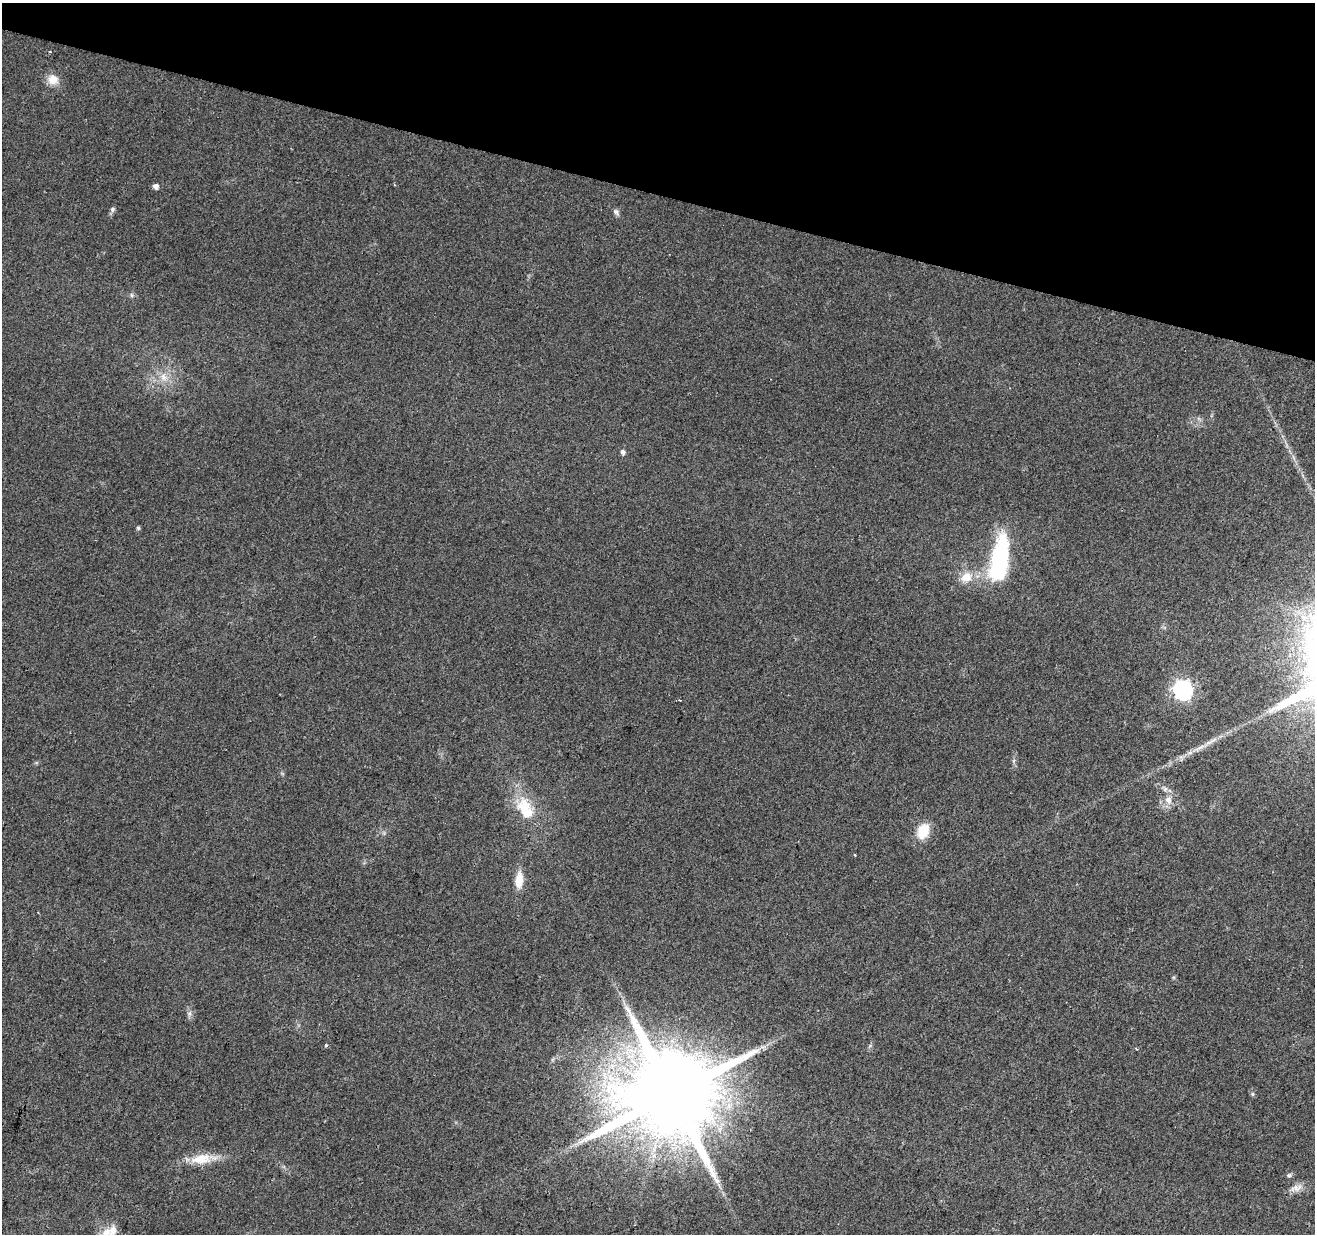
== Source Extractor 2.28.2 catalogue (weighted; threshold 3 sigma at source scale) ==
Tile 2 of 4 x 4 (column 2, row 1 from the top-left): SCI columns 1316-2628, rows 3976-5207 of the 5253 x 5423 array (HDU 1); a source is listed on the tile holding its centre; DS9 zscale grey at full resolution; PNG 1317 x 1236 px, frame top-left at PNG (2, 3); no overlay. Shown black and unused: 16% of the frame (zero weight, under 2 of 3 exposures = <1% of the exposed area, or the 3 px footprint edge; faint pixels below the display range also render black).
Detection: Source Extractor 2.28.2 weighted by HDU 2 'WHT'; one run over the whole footprint, this tile lists its part. Background 0.0431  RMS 0.0057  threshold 0.0255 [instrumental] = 3 sigma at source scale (4.5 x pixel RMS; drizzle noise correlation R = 1.50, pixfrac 1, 0.0396/0.0396 arcsec/px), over >= 5 px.
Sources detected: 31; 2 inside a brighter listed object's ellipse — not listed separately; the other 29 listed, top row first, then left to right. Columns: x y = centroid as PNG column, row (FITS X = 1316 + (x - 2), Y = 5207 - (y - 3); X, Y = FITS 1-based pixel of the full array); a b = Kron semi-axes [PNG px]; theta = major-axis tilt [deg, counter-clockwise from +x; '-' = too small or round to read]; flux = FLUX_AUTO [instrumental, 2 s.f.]
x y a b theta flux
50 52 4 2 - 0.6
53 80 13 11 -24 6.7
394 185 3 2 - 0.49
155 186 6 5 - 2.5
112 209 6 5 - 1.1
616 212 9 6 -60 1.7
132 295 7 4 -89 0.93
163 377 12 9 -86 5.1
623 452 5 5 - 2
138 528 5 5 - 0.82
1000 560 44 16 82 73
966 577 16 13 31 8.1
1183 690 8 8 - 200
679 700 3 2 - 0.87
1200 748 19 4 31 4.6
1168 800 11 9 -61 4.7
522 807 26 21 68 17
923 831 12 9 66 19
855 855 3 3 - 0.67
519 880 18 9 85 8.5
189 1013 8 6 71 1.7
326 1045 4 4 - 0.67
1136 1049 4 3 - 0.77
671 1094 25 22 56 12000
1252 1094 6 5 - 0.92
201 1159 31 13 8 12
1289 1175 6 5 - 1.1
1296 1188 18 8 13 4.3
106 1233 16 13 45 7.7
Isophote crosses this tile's border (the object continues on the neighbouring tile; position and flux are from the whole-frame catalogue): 1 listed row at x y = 106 1233